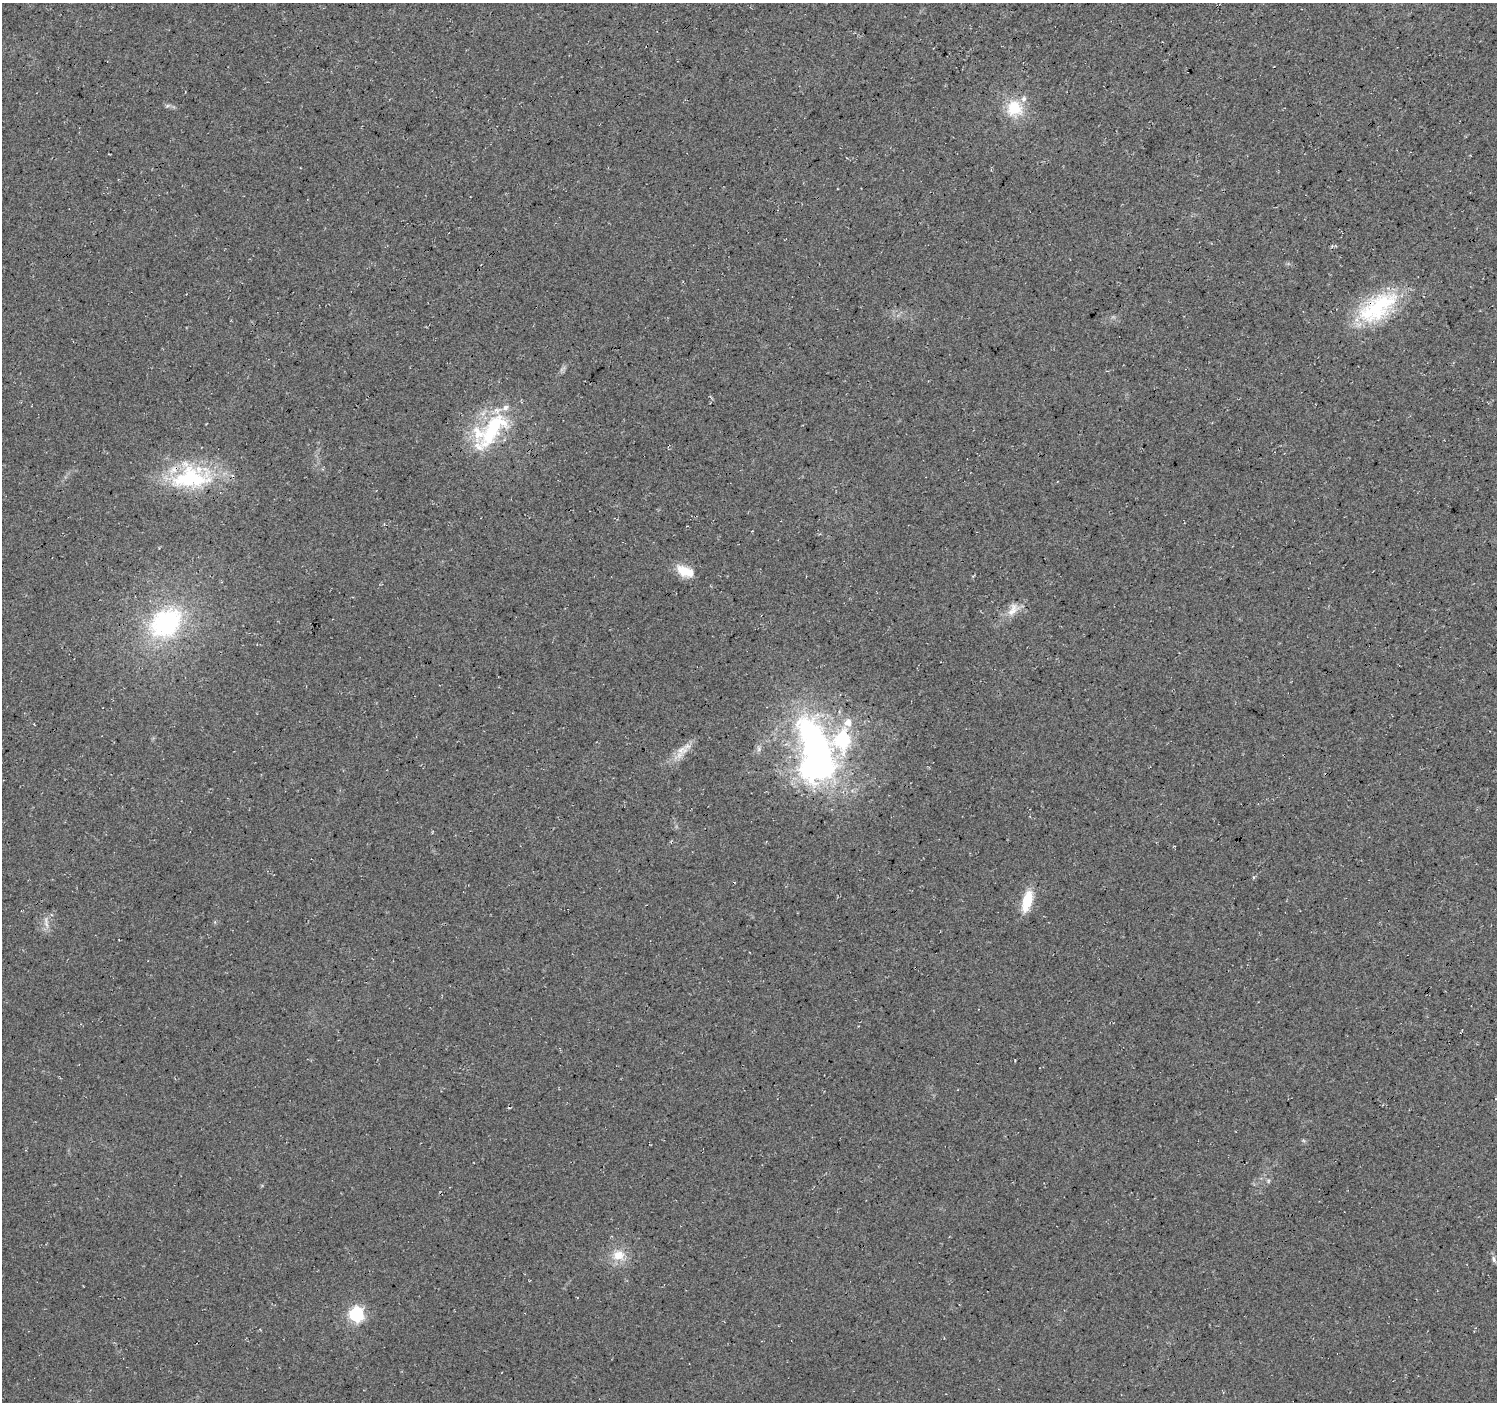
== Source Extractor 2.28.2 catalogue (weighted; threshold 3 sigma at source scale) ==
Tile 10 of 4 x 4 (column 2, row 3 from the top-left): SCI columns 1495-2989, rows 1575-2974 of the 5985 x 6016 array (HDU 1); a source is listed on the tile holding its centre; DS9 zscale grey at full resolution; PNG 1499 x 1404 px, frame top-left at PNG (2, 3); no overlay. Shown black and unused: <1% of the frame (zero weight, under 3 of 4 exposures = <1% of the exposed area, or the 3 px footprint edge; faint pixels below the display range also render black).
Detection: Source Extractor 2.28.2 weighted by HDU 2 'WHT'; one run over the whole footprint, this tile lists its part. Background 0.05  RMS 0.0084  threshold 0.0379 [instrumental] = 3 sigma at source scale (4.5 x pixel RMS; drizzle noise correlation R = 1.50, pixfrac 1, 0.0396/0.0396 arcsec/px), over >= 5 px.
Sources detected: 28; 3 inside a brighter object's white glare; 1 cosmic-ray / hot-pixel residue — not listed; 5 inside a brighter listed object's ellipse — not listed separately; the other 19 listed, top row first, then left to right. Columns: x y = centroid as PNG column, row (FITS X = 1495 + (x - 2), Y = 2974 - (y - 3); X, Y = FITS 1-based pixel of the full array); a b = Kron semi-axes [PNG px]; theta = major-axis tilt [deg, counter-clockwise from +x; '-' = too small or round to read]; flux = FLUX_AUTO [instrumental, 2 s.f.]
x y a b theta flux
167 106 7 4 19 1.4
1014 108 20 19 - 27
1377 308 53 25 35 76
493 429 55 22 54 74
191 477 53 30 3 81
684 571 20 13 -36 15
1013 610 21 12 55 10
166 623 40 30 38 110
848 722 12 12 - 9.2
843 739 9 7 86 140
759 749 9 5 -85 2.6
682 750 18 11 18 9.9
811 768 8 7 - 320
1027 901 22 9 75 25
46 920 12 5 -81 4
1268 1181 6 4 72 1.3
618 1255 18 15 13 14
1494 1259 9 6 -75 2.5
356 1314 6 6 - 190
Overlapping masked pixels (flux is a lower limit): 2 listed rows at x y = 1377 308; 191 477